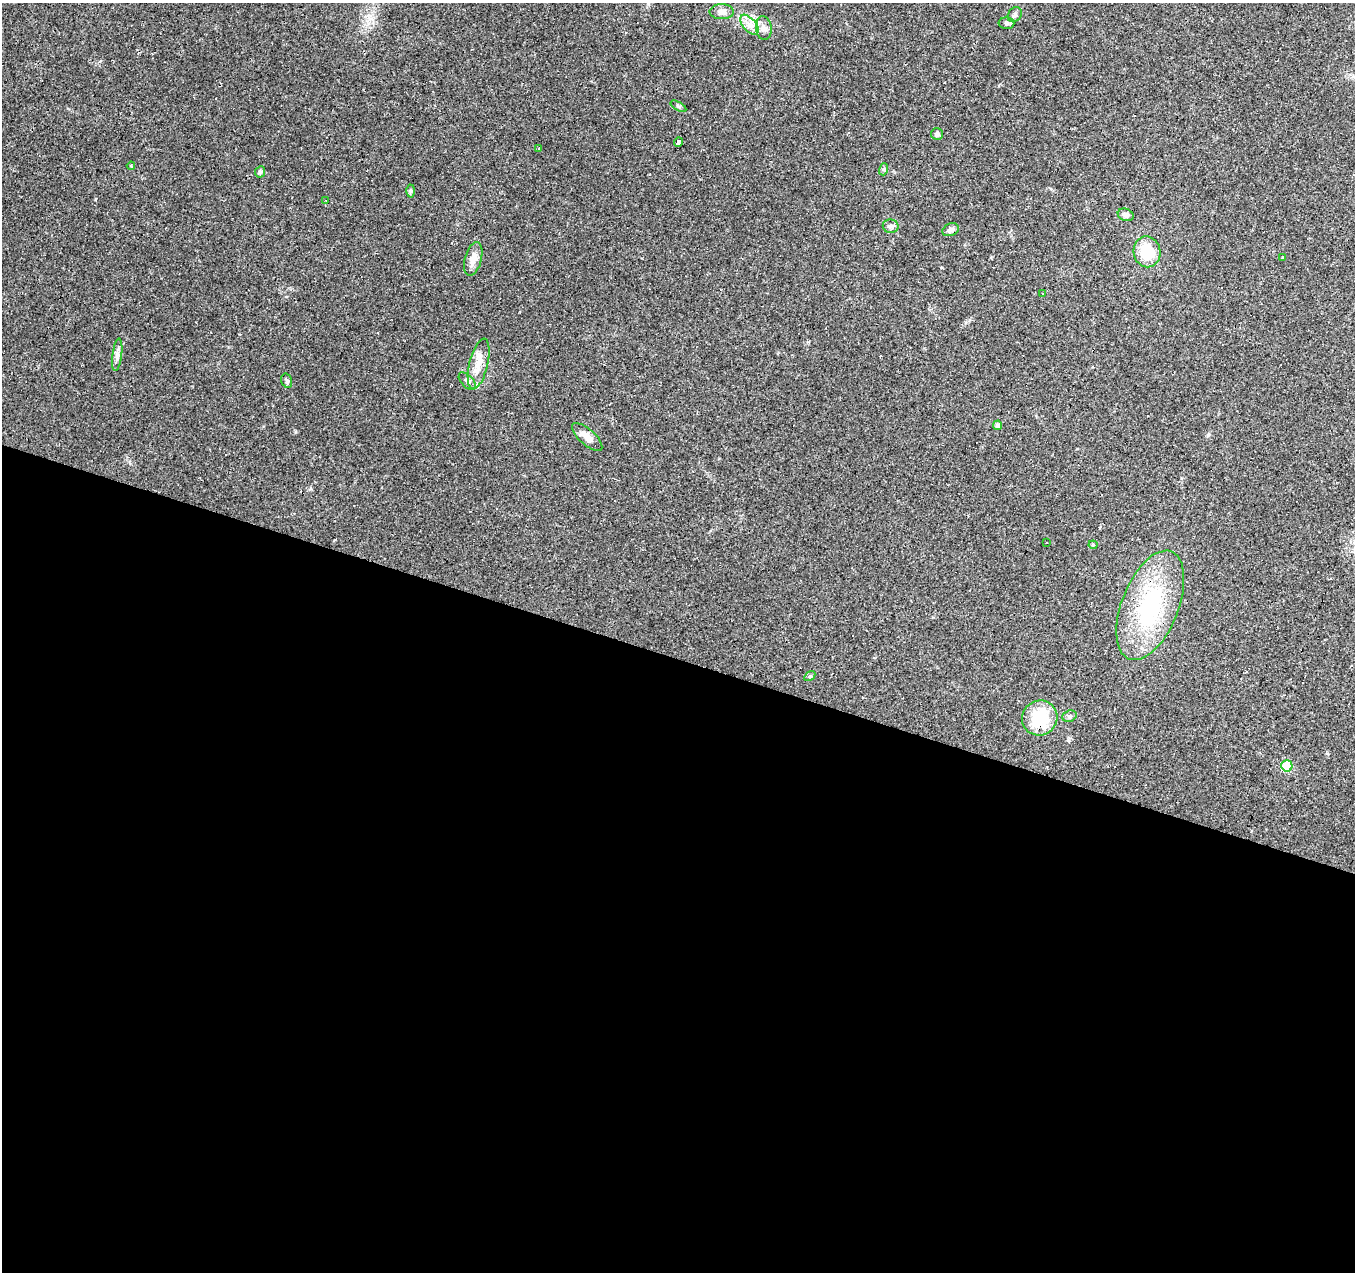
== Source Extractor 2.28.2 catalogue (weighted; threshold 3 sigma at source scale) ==
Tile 14 of 4 x 4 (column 2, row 4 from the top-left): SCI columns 1353-2705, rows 212-1481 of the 5415 x 5566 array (HDU 1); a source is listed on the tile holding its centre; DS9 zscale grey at full resolution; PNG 1357 x 1274 px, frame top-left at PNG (2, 3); each listed source drawn as its Kron ellipse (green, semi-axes under 4 px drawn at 4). Shown black and unused: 48% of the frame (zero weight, under 2 of 3 exposures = <1% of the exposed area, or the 3 px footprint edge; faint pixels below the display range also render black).
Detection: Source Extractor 2.28.2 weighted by HDU 2 'WHT'; one run over the whole footprint, this tile lists its part. Background 0.0886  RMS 0.0067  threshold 0.0302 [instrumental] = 3 sigma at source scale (4.5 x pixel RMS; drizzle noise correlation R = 1.50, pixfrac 1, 0.0396/0.0396 arcsec/px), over >= 5 px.
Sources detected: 44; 10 cosmic-ray / hot-pixel residue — neither listed nor drawn; the other 34 listed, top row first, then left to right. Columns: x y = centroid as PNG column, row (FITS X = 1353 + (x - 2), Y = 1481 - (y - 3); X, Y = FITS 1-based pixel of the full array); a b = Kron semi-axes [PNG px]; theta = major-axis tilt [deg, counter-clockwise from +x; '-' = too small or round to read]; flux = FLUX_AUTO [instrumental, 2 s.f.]
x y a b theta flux
722 12 12 7 -1 3.8
1015 15 8 6 52 2.3
1006 23 8 6 1 1.5
749 25 12 6 -49 4.6
764 28 12 8 -81 3.7
678 106 9 3 -30 1
937 134 6 6 - 1.7
678 142 5 3 - 39
538 148 3 2 - 0.66
131 166 4 3 - 0.91
884 169 6 4 72 0.92
260 172 6 5 - 1.4
411 191 6 4 88 0.95
326 200 3 2 - 0.87
1126 215 8 6 -20 2.7
891 226 8 7 - 2.1
951 230 8 6 22 2.6
1147 252 15 13 -79 19
1283 258 3 3 - 1.5
473 259 17 8 75 6.1
1042 294 3 2 - 0.56
117 355 16 5 83 2.8
479 364 26 9 76 9.5
287 381 7 5 -73 1.4
467 381 11 6 -46 2
997 425 5 4 - 2.2
587 437 19 7 -42 6.1
1046 542 3 3 - 1.1
1093 545 4 4 - 0.7
1150 605 58 28 68 74
810 676 6 4 33 0.76
1069 716 7 5 20 1.4
1040 718 18 17 - 30
1287 766 6 5 - 29
Overlapping masked pixels (flux is a lower limit): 1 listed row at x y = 1040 718
Unlisted compact peaks at least as high as the median listed source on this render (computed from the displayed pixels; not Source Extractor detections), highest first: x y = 295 432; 95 199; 100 61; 1208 435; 808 342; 1327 753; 311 489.